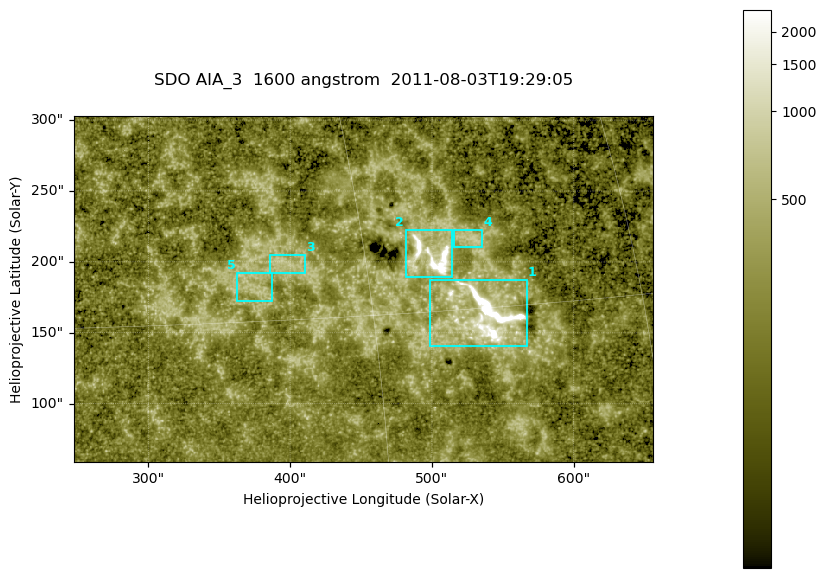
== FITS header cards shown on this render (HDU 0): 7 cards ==
TELESCOP= 'SDO     '           /
INSTRUME= 'AIA_3   '           /
WAVELNTH=                 1600 /
WAVEUNIT= 'angstrom'           /
DATE-OBS= '2011-08-03T19:29:05.120' /
CTYPE1  = 'HPLN-TAN'           /
CTYPE2  = 'HPLT-TAN'           /

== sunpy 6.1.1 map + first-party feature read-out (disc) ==
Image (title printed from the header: SDO AIA_3  1600 angstrom  2011-08-03T19:29:05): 670 x 401 px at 0.609 arcsec/px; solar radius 946 arcsec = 1552 px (partial field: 3.5% of the solar disc is inside the frame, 100% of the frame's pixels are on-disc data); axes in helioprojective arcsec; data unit not stated in the header (colour bar unlabelled)
Pointing: header CRPIX1/2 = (2047.81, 2050.03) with CRVAL1/2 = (0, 0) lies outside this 670 x 401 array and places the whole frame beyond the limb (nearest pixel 1.38 R_sun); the SolarSoft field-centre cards XCEN/YCEN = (451.5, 180.9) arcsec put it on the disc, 1986 arcsec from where CRPIX/CRVAL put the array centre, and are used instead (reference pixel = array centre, CRVAL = XCEN/YCEN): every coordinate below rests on XCEN/YCEN
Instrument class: DISC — disc imager (sunpy class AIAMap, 1600 A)
Bright regions (active regions / flare kernels): reference = the on-disc median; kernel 5 px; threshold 5 sigma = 349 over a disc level ~221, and >= 1.15x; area >= 268 px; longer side >= 5 px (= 3 arcsec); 5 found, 5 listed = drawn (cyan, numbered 1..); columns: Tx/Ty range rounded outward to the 2 arcsec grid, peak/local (2 s.f.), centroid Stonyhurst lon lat
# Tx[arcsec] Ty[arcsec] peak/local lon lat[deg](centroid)
1 498..568 140..188 63 +36 +15
2 480..514 188..224 39 +33 +17
3 386..412 192..206 3.4 +26 +17
4 514..536 210..224 3.6 +36 +18
5 362..388 172..192 3.3 +24 +16